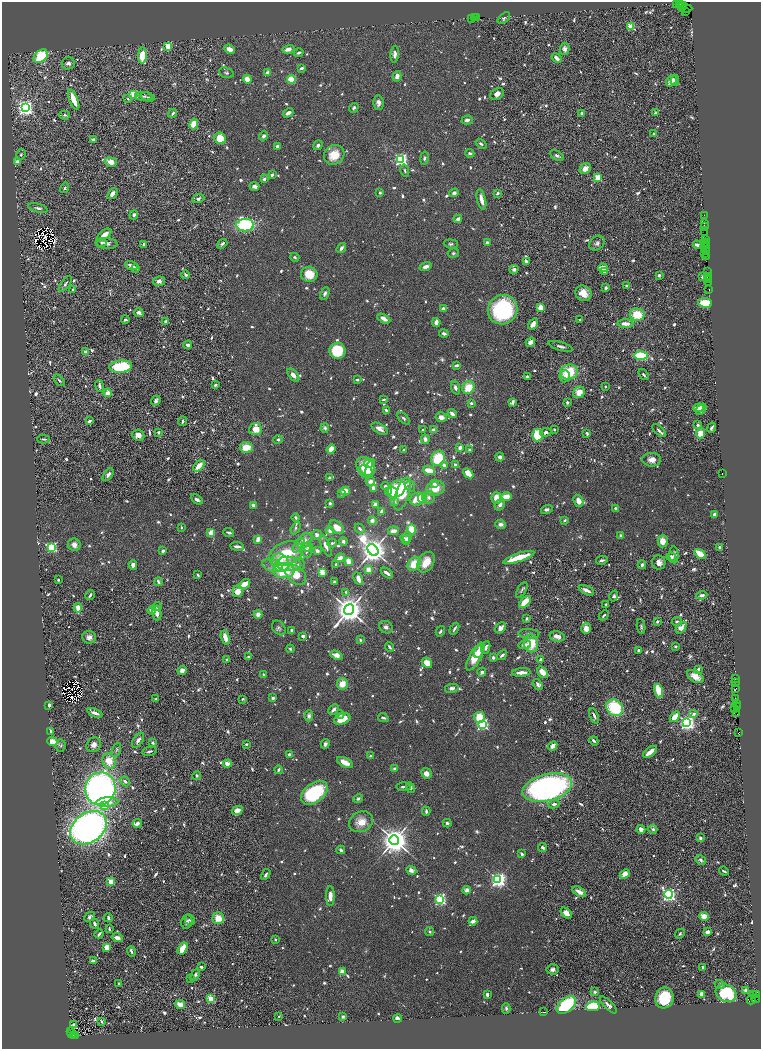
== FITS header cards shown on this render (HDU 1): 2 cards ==
NAXIS1  =                 1517
NAXIS2  =                 2093

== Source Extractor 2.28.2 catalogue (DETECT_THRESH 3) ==
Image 1517 x 2093 px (HDU 1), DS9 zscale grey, zoomed out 1/2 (1 PNG px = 2 x 2 image px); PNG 763 x 1051 px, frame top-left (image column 1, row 2093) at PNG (2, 2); each listed source drawn as its Kron ellipse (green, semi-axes under 4 px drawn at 4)
Background 1.24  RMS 0.034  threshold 0.102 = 3 sigma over >= 5 px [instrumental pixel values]
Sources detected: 1518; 114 cannot appear on this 1/2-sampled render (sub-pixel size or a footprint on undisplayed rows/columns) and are neither listed nor drawn; of the other 1404, the 500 brightest by FLUX_AUTO listed and drawn (904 fainter detections omitted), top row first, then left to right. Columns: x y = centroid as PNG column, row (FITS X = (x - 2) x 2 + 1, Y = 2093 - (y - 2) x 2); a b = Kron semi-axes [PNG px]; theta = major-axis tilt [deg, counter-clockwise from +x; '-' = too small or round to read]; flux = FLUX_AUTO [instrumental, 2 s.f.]
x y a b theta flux
679 3 2 1 - 80
677 4 3 1 - 52
681 4 4 1 - 88
682 6 4 1 - 260
685 8 7 2 1 570
686 12 4 2 - 410
472 18 2 1 - 98
474 18 2 1 - 130
476 18 2 1 - 45
504 18 7 4 40 16
631 26 3 3 - 370
168 46 3 3 - 220
229 49 6 4 -24 59
288 49 6 4 17 42
565 49 6 5 - 30
299 53 5 2 - 20
395 54 8 4 86 32
142 55 8 4 86 200
41 56 8 5 41 300
557 58 5 3 - 51
68 63 6 6 - 28
302 68 4 2 - 20
226 73 8 5 -19 16
268 73 4 3 - 34
397 76 5 3 - 40
247 79 5 4 - 88
291 79 4 3 - 230
675 80 5 4 - 23
671 81 6 4 47 33
134 94 3 3 - 350
497 94 7 5 33 32
144 96 9 4 0 19
147 97 7 4 -21 14
128 99 4 3 - 18
74 100 11 3 -68 130
378 102 7 5 -87 31
25 108 4 4 - 3500
354 108 5 3 - 15
173 113 5 2 - 18
288 113 5 3 - 32
581 113 3 2 - 27
655 113 3 2 - 19
65 115 5 4 - 15
467 120 6 4 15 24
194 124 5 4 - 110
654 134 4 3 - 16
263 136 5 4 - 23
220 138 6 5 - 130
94 140 3 3 - 39
481 144 6 3 -37 16
318 145 5 4 - 21
277 146 3 2 - 40
470 153 4 3 - 21
21 154 6 4 60 14
334 155 10 9 - 150
557 155 7 4 -29 21
424 158 6 4 79 15
401 159 3 3 - 1800
17 161 3 3 - 37
111 162 6 4 -16 66
585 169 6 4 41 56
405 171 6 3 -77 15
272 175 3 3 - 24
598 178 3 3 - 350
264 179 3 3 - 27
254 186 5 4 - 27
65 188 5 3 - 15
380 193 2 2 - 25
454 193 5 4 - 23
497 193 3 3 - 22
112 194 6 3 54 41
198 199 6 4 23 22
481 200 10 3 -76 62
38 208 10 4 -15 23
134 215 4 4 - 21
704 215 2 1 - 74
458 219 4 3 - 33
704 223 2 2 - 110
245 225 9 6 -1 1100
704 227 3 3 - 120
704 233 3 2 - 100
104 235 8 3 37 86
705 240 2 1 - 110
102 242 5 4 - 15
705 242 2 1 - 150
106 243 11 5 -5 35
487 243 3 3 - 31
597 243 8 6 40 27
144 244 3 3 - 15
222 244 6 3 39 19
451 244 7 4 -5 17
704 244 4 2 - 140
697 245 4 2 - 47
704 246 2 2 - 61
341 248 5 3 - 30
706 248 3 2 - 350
706 251 3 1 - 320
453 253 5 4 - 14
705 253 3 1 - 380
707 256 3 2 - 58
295 257 4 3 - 15
526 261 4 2 - 38
131 266 6 3 -18 30
425 267 6 4 18 46
135 268 3 2 - 29
603 268 5 3 - 110
514 269 5 4 - 23
604 272 3 3 - 26
707 272 2 1 - 120
309 274 8 7 - 140
186 275 4 4 - 23
659 275 3 2 - 20
708 276 2 1 - 86
702 277 3 2 - 15
708 277 3 1 - 96
708 280 2 1 - 170
159 281 6 5 - 31
708 282 3 1 - 91
65 284 9 3 52 18
627 285 3 3 - 14
606 288 4 2 - 21
72 289 2 2 - 29
709 290 2 1 - 56
325 293 7 4 67 26
583 293 8 7 - 83
705 303 7 5 -8 200
541 307 4 3 - 92
443 309 4 3 - 35
503 310 15 14 - 830
139 313 5 3 - 31
637 315 7 6 - 190
384 319 7 3 -29 55
125 320 4 2 - 16
579 320 2 2 - 14
166 321 3 2 - 20
436 322 4 3 - 43
533 324 6 3 55 55
626 324 8 3 -2 62
444 334 4 3 - 29
530 342 5 3 - 63
188 345 4 3 - 33
560 346 12 3 -16 24
337 351 8 8 - 290
85 352 4 3 - 34
641 356 7 4 -2 660
457 365 4 2 - 28
121 367 11 6 4 430
569 372 8 7 - 260
643 374 6 3 -54 15
293 375 8 4 -49 48
565 376 6 5 - 36
527 377 4 3 - 17
59 380 7 3 -48 16
357 380 3 2 - 16
215 385 4 3 - 14
99 386 6 3 -80 23
605 386 2 2 - 15
468 387 7 5 59 170
455 388 7 4 -70 29
579 392 6 5 - 80
108 393 4 3 - 60
384 399 4 2 - 14
156 401 5 3 - 19
512 402 4 3 - 29
567 402 2 2 - 25
471 403 3 3 - 19
699 408 5 4 - 100
701 409 6 3 49 61
386 410 4 2 - 26
452 414 5 2 - 43
441 417 6 5 - 41
403 418 7 4 -44 18
89 421 3 2 - 27
182 421 5 3 - 16
698 425 4 3 - 16
325 428 4 4 - 19
712 428 5 3 - 19
255 429 6 6 - 98
380 429 9 5 -28 44
423 430 2 2 - 18
434 430 4 2 - 80
554 430 3 2 - 14
659 430 8 3 -44 23
158 432 3 3 - 16
546 432 5 4 - 28
587 433 3 2 - 18
700 433 5 4 - 97
138 435 6 5 - 63
537 435 6 5 - 350
43 439 6 2 -3 16
425 439 5 3 - 32
278 440 4 4 - 14
246 447 6 5 - 160
460 448 3 3 - 49
331 449 5 4 - 96
404 450 3 2 - 15
469 450 4 4 - 21
500 457 4 4 - 32
438 458 8 6 66 310
652 460 9 7 0 53
368 463 4 4 - 64
444 465 4 3 - 34
455 465 4 3 - 26
199 466 7 3 44 130
365 466 10 8 -44 180
370 469 10 4 74 110
429 470 6 3 -16 130
366 471 7 6 - 46
468 473 6 3 -42 120
722 473 3 1 - 79
108 475 7 4 52 36
329 478 3 2 - 17
370 481 5 4 - 46
434 484 3 3 - 30
385 486 4 3 - 19
410 486 6 4 -62 14
373 488 3 3 - 58
435 488 9 7 16 140
397 489 9 7 43 330
345 491 4 4 - 84
389 491 4 3 - 34
392 492 5 5 - 110
342 493 4 3 - 19
402 494 17 6 72 240
429 497 6 6 - 32
506 497 5 4 - 130
422 498 5 4 - 280
496 498 6 5 - 84
197 499 6 3 -32 24
417 499 7 6 - 120
394 501 3 2 - 54
578 501 6 4 -64 59
330 503 3 3 - 18
375 504 3 3 - 39
253 505 3 2 - 45
500 505 6 4 57 39
547 509 6 4 16 23
616 509 2 2 - 87
382 511 4 2 - 48
715 515 3 3 - 33
296 517 4 3 - 14
565 520 3 2 - 19
372 521 4 4 - 39
501 524 5 4 - 35
337 527 8 5 -42 87
181 528 3 2 - 14
296 528 6 3 63 15
360 529 5 3 - 21
412 529 5 4 - 150
330 531 4 3 - 47
393 531 5 3 - 56
211 532 4 3 - 74
229 532 5 2 - 22
317 535 5 5 - 32
621 536 3 2 - 30
407 537 6 3 79 23
258 539 3 2 - 91
405 539 6 3 -51 67
304 540 8 6 43 57
343 541 4 3 - 25
663 541 6 5 - 80
332 543 4 3 - 14
74 545 6 6 - 44
299 545 8 4 54 24
237 546 7 3 -6 33
326 546 11 4 -67 48
52 547 4 3 - 900
308 547 5 5 - 18
719 547 2 2 - 20
306 550 7 5 -76 41
373 550 6 4 -50 12000
163 551 4 3 - 22
317 551 4 3 - 31
286 554 17 11 22 320
700 554 6 3 -34 230
674 555 8 4 -87 33
519 557 16 4 19 220
671 557 5 4 - 27
340 558 5 4 - 49
602 560 6 3 13 25
348 561 4 3 - 84
426 562 11 7 60 140
659 562 7 6 - 50
280 563 10 8 -50 140
289 564 12 7 -3 93
414 564 7 5 48 160
133 565 4 4 - 37
272 565 10 6 -15 54
298 565 6 6 - 25
336 565 3 2 - 25
642 565 4 3 - 23
368 570 4 4 - 61
284 571 11 7 0 270
322 572 4 3 - 110
387 573 7 2 -36 25
198 575 3 2 - 16
296 575 12 8 -42 130
358 579 7 4 -62 78
58 580 2 2 - 27
158 582 4 3 - 17
334 582 3 2 - 18
244 584 6 3 36 160
522 590 9 3 60 14
586 590 8 3 -26 45
238 591 6 5 - 86
346 592 3 3 - 15
90 595 5 2 - 20
702 595 5 3 - 24
614 596 5 4 - 19
525 602 7 4 47 180
606 605 4 2 - 13
157 607 5 4 - 16
78 608 4 3 - 69
349 610 5 5 - 15000
152 611 4 2 - 40
157 613 7 4 -78 39
258 614 4 4 - 53
604 615 6 3 43 15
526 619 4 2 - 14
677 621 5 3 - 16
657 622 3 3 - 16
386 627 7 6 - 31
641 627 7 4 -83 15
279 628 8 6 -52 20
500 628 6 4 45 37
586 628 5 4 - 49
681 628 6 4 50 100
454 629 6 2 61 19
292 630 3 3 - 33
440 631 5 3 - 14
529 634 10 4 -3 26
303 636 3 3 - 26
557 636 8 5 -9 60
89 637 7 6 - 39
225 637 7 3 -75 84
360 640 4 3 - 15
531 643 9 7 -88 190
524 645 6 4 9 27
676 646 3 2 - 14
389 647 4 2 - 22
486 647 6 3 71 36
290 649 4 3 - 14
639 650 3 2 - 24
478 652 7 4 76 53
336 655 6 4 -20 56
502 655 5 2 - 25
249 657 3 3 - 15
475 657 15 6 61 190
493 657 3 3 - 30
227 660 3 2 - 22
540 660 3 2 - 29
427 663 5 4 - 83
698 669 3 2 - 18
182 671 5 4 - 51
482 672 4 4 - 23
521 672 9 3 3 59
543 672 6 4 -49 85
263 675 3 2 - 19
695 676 9 5 -30 76
735 679 3 1 - 94
735 682 2 1 - 100
342 684 6 5 - 93
538 684 6 4 -55 25
452 688 7 4 10 29
736 688 2 1 - 63
658 691 7 3 -75 370
273 698 3 3 - 26
156 699 4 3 - 15
243 699 3 2 - 14
736 699 4 2 - 190
736 703 4 2 - 250
49 705 3 2 - 35
737 707 4 1 - 280
615 708 9 7 -44 440
734 708 3 1 - 94
334 709 6 3 44 36
95 713 8 3 -23 47
340 714 4 4 - 20
693 714 2 2 - 48
737 714 3 3 - 470
309 716 5 4 - 34
594 716 8 3 -68 27
479 717 5 5 - 200
675 717 6 4 49 110
383 718 5 3 - 14
342 719 8 5 20 170
687 723 4 4 - 3200
482 724 3 3 - 1400
51 732 3 3 - 46
739 733 3 2 - 150
138 740 8 5 56 40
52 741 5 3 - 110
594 741 5 2 - 16
152 743 4 3 - 21
246 744 3 3 - 14
325 744 5 4 - 24
94 745 7 7 - 41
61 746 6 5 - 15
552 746 5 4 - 38
116 750 7 4 70 14
150 751 7 3 10 19
650 752 8 3 35 100
289 754 3 3 - 26
371 756 3 3 - 23
109 761 8 6 -69 140
345 762 9 4 -27 100
227 764 4 3 - 88
394 769 4 3 - 26
278 770 4 2 - 24
426 773 5 5 - 48
197 776 4 4 - 14
125 781 5 3 - 18
404 787 7 3 4 17
410 787 5 3 - 25
547 788 25 13 14 2900
100 789 16 15 - 3200
314 793 15 9 37 620
358 799 5 4 - 16
107 802 11 5 3 83
554 804 5 3 - 26
104 806 3 3 - 160
237 810 5 4 - 70
426 811 4 3 - 16
361 822 12 10 25 110
137 823 4 3 - 26
447 823 4 3 - 18
88 828 20 14 35 4200
641 829 4 3 - 40
653 829 5 4 - 18
700 838 3 3 - 21
394 840 5 5 - 15000
543 847 5 3 - 18
341 850 4 3 - 16
522 854 3 2 - 25
701 860 6 4 -37 28
411 870 5 4 - 36
724 871 5 2 - 14
266 874 6 3 59 18
625 874 5 4 - 86
498 880 4 4 - 3000
111 882 3 2 - 230
467 890 4 4 - 28
579 892 7 4 -31 60
668 894 4 3 - 2400
330 896 10 4 -89 54
440 899 4 3 - 1400
566 913 6 4 -39 48
704 916 5 3 - 110
90 917 6 4 41 18
108 918 4 3 - 17
218 918 6 5 - 110
190 920 5 5 - 18
473 921 4 3 - 58
187 922 7 5 72 25
94 924 6 3 -66 22
109 929 4 2 - 14
430 931 5 4 - 15
708 932 4 3 - 42
99 934 5 2 - 17
680 934 5 3 - 14
117 938 6 4 -17 46
275 940 2 2 - 19
107 947 4 3 - 95
183 949 6 3 58 220
131 951 5 2 - 21
93 961 4 3 - 24
201 967 3 2 - 20
703 967 2 2 - 46
552 969 6 5 - 32
342 972 4 3 - 72
195 975 6 2 63 29
191 979 2 2 - 19
119 984 3 2 - 27
720 984 5 4 - 16
746 991 4 3 - 50
595 992 2 2 - 33
726 993 11 8 -27 550
702 994 4 3 - 36
487 995 3 3 - 26
753 995 2 1 - 280
757 995 4 2 - 220
664 998 10 9 - 330
211 999 3 3 - 340
756 999 4 2 - 150
751 1000 4 2 - 300
180 1004 5 3 - 95
566 1005 11 6 39 640
608 1005 11 4 -45 31
593 1006 6 5 - 480
506 1008 5 4 - 16
543 1012 3 1 - 92
279 1016 2 2 - 18
343 1016 2 2 - 70
398 1019 4 3 - 54
102 1022 3 2 - 22
74 1025 3 2 - 89
70 1032 3 1 - 180
72 1034 4 2 - 200
73 1035 3 1 - 140
75 1035 2 1 - 140
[904 fainter detections neither listed nor drawn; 114 sub-pixel or undisplayed-footprint detections neither listed nor drawn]